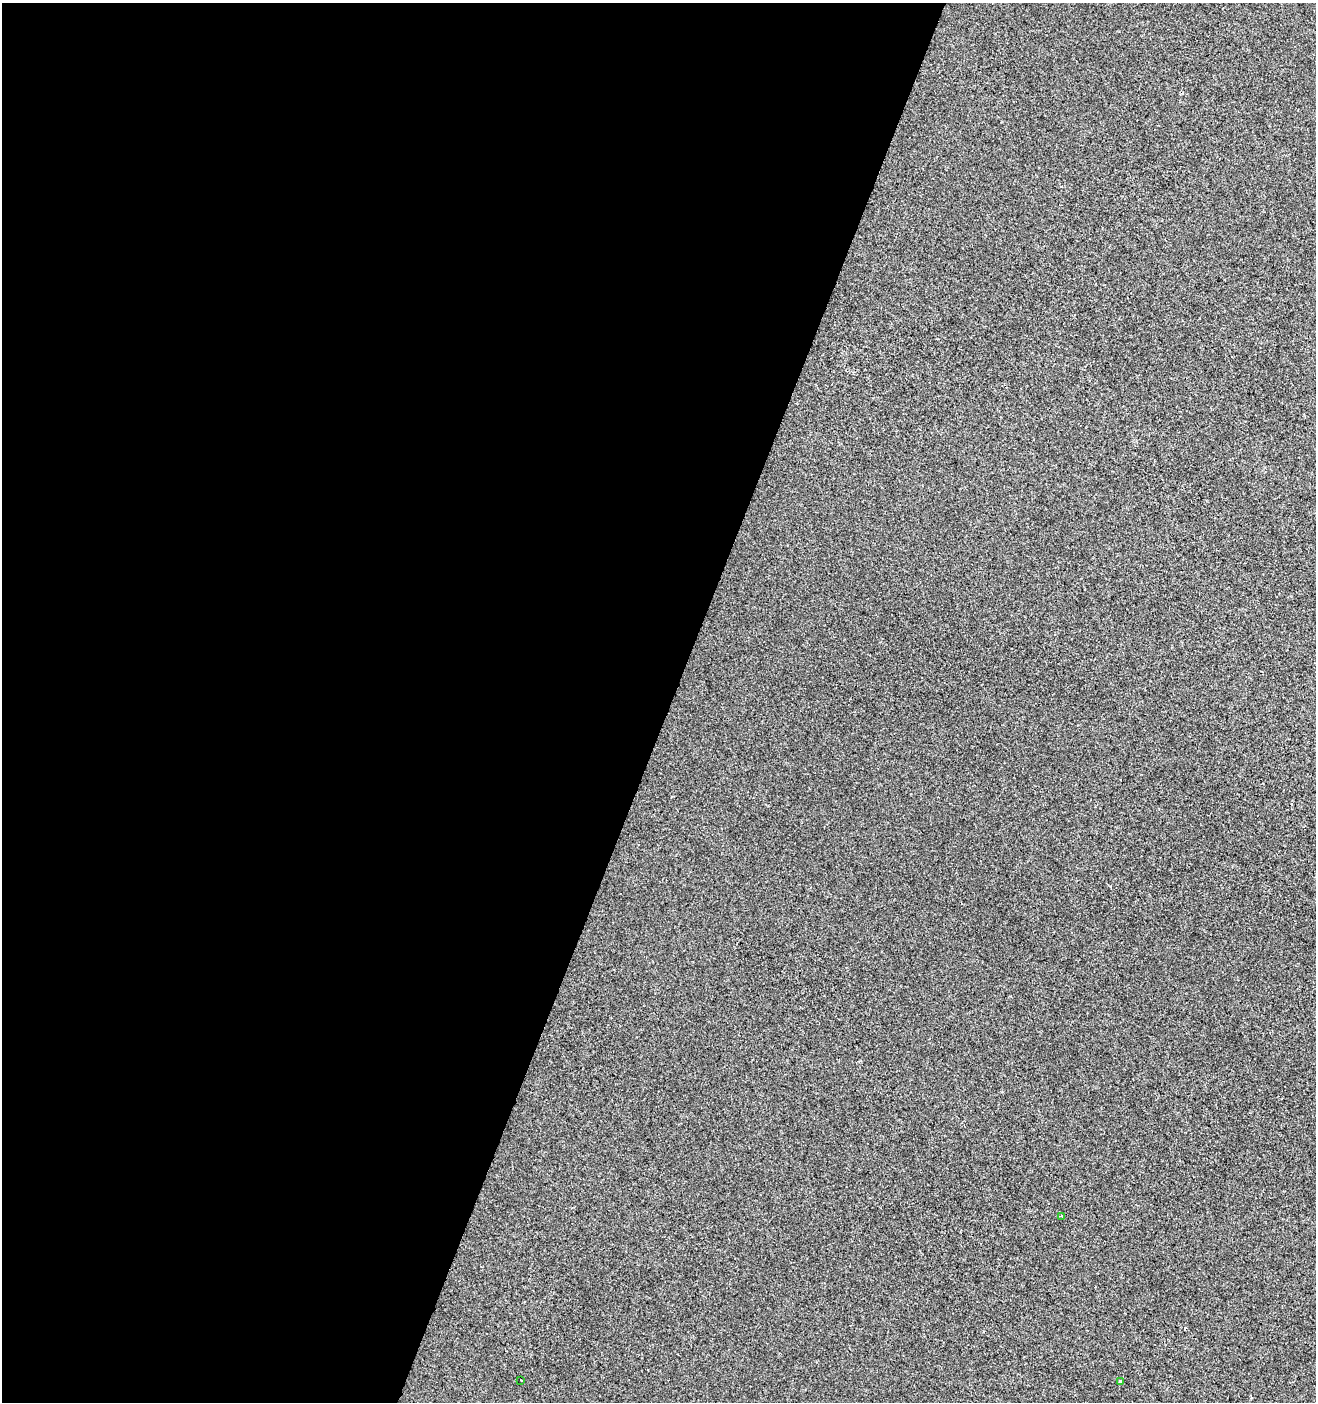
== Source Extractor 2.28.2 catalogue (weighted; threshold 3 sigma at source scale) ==
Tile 5 of 4 x 4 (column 1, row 2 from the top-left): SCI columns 274-1587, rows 2803-4202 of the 5735 x 5610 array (HDU 1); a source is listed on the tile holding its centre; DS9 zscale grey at full resolution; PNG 1318 x 1404 px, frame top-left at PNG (2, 3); each listed source drawn as its Kron ellipse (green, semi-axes under 4 px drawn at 4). Shown black and unused: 51% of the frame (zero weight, under 2 of 3 exposures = <1% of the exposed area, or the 3 px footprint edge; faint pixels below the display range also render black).
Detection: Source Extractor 2.28.2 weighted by HDU 2 'WHT'; one run over the whole footprint, this tile lists its part. Background -2.92e-04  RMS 0.0055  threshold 0.025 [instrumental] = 3 sigma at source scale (4.5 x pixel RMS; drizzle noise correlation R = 1.50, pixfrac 1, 0.0396/0.0396 arcsec/px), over >= 5 px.
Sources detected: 3; all 3 listed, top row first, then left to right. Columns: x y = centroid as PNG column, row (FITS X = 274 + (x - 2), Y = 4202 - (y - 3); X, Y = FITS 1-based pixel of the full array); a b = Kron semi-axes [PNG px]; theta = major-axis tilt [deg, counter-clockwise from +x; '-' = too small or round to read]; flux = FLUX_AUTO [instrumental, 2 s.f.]
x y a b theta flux
1061 1216 3 2 - 0.72
521 1380 3 2 - 0.4
1120 1381 3 3 - 2.2